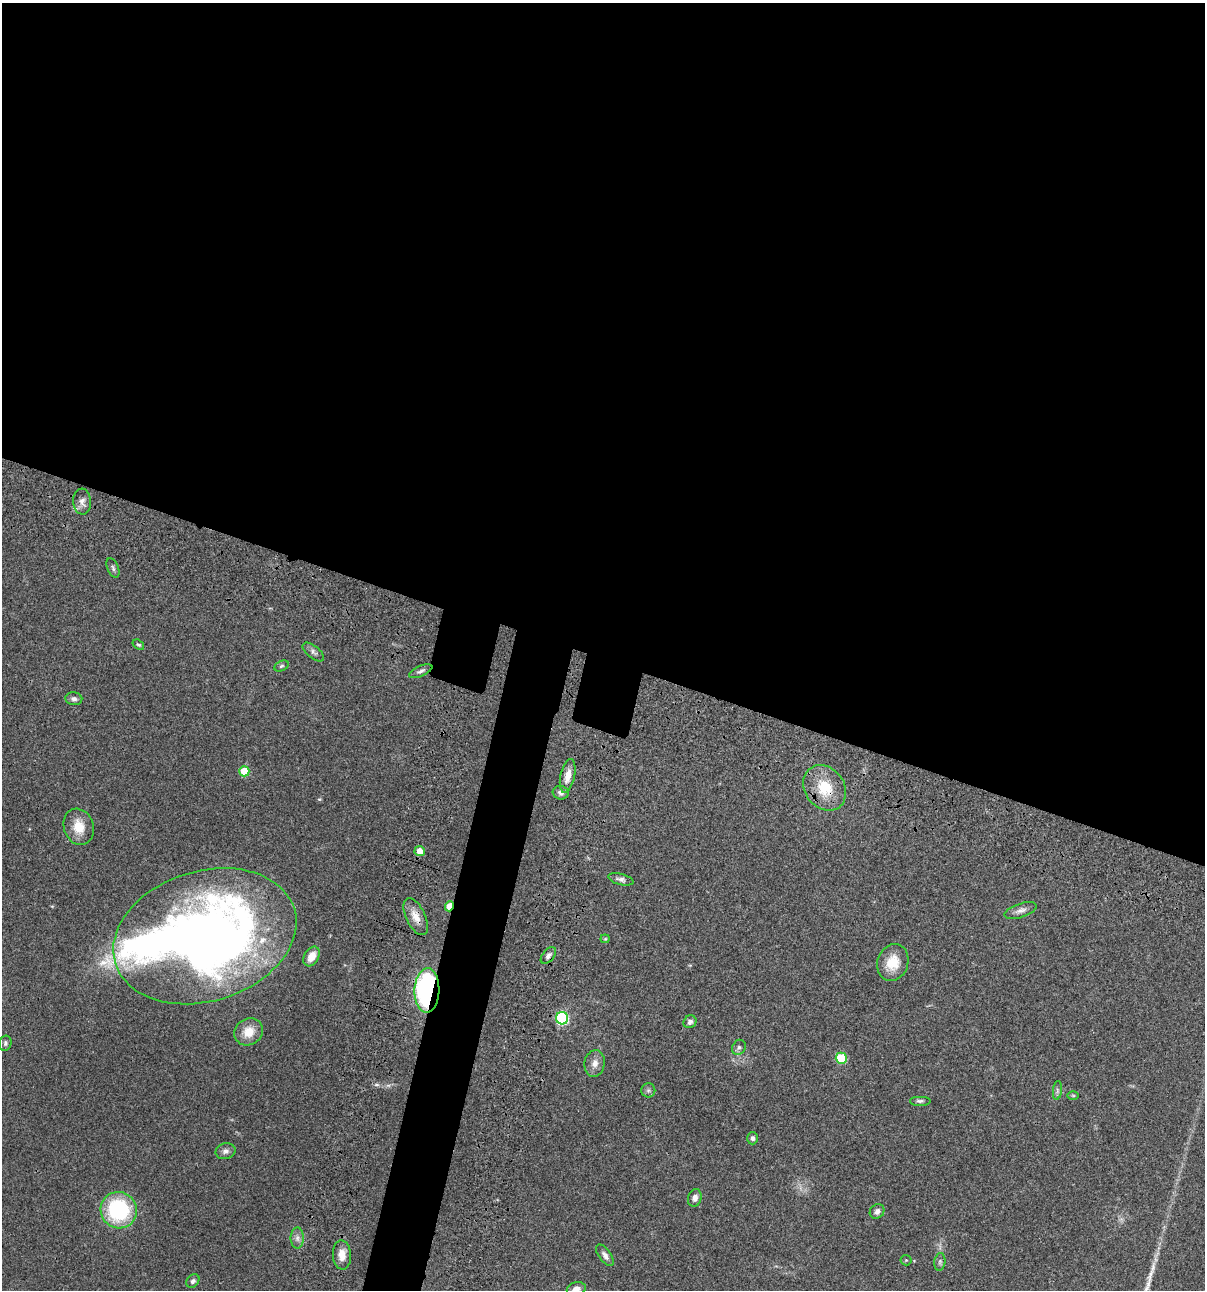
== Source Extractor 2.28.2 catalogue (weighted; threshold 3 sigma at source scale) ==
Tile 3 of 4 x 4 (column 3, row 1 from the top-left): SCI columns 2641-3843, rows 3986-5273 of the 5405 x 5390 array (HDU 1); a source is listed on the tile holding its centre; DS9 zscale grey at full resolution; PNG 1207 x 1292 px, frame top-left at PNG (2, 3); each listed source drawn as its Kron ellipse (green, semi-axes under 4 px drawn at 4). Shown black and unused: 54% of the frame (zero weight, under 3 of 4 exposures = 9% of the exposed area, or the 3 px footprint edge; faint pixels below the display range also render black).
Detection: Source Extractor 2.28.2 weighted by HDU 2 'WHT'; one run over the whole footprint, this tile lists its part. Background 0.0462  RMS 0.0055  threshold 0.0249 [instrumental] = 3 sigma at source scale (4.5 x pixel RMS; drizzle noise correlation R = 1.50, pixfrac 1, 0.05/0.05 arcsec/px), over >= 5 px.
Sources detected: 49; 1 inside a brighter object's white glare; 1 long thin detection or spike segment (spike, bleed or trail) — neither listed nor drawn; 1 inside a brighter listed object's ellipse — not listed separately; the other 46 listed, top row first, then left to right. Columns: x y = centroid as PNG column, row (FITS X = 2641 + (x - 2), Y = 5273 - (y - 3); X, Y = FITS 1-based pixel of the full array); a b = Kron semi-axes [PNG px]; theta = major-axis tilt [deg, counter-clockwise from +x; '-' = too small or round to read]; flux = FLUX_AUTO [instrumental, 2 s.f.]
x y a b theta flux
82 502 13 9 -86 3.4
113 568 10 5 -67 1.4
138 645 6 4 -35 0.86
313 652 13 6 -39 1.8
281 666 7 5 27 0.91
421 671 12 5 24 1.7
74 699 8 6 -7 1.8
244 771 5 5 - 16
568 776 17 7 78 5.6
825 788 24 19 -53 18
561 793 8 6 -15 2.1
79 827 18 14 -72 9.1
420 851 5 5 - 5.6
621 879 13 5 -14 2
449 906 5 4 - 8.6
1021 910 17 7 19 2.9
416 917 20 9 -64 6.1
205 936 93 65 17 470
605 939 4 4 - 0.58
548 955 10 5 49 1.9
311 956 11 7 59 6.4
893 963 19 15 71 11
427 990 22 12 88 110
562 1018 6 6 - 67
690 1022 7 6 - 1.7
249 1032 15 13 35 8.6
5 1043 7 6 - 1.2
739 1047 8 6 58 1.5
841 1058 5 5 - 24
595 1063 13 10 82 4
648 1090 7 7 - 1.3
1057 1090 9 4 82 1.2
1073 1095 6 4 -1 0.61
920 1101 11 5 0 1.4
753 1138 6 5 - 1.5
225 1151 10 8 16 2.2
695 1198 9 6 72 2.6
119 1210 18 18 - 55
877 1211 8 7 - 2.4
297 1238 10 6 -90 2.3
342 1255 15 9 -86 5.4
605 1255 12 6 -55 2.3
906 1260 5 5 - 0.65
940 1262 9 5 82 1.3
193 1281 7 6 - 1.4
576 1289 9 6 14 3.3
Overlapping masked pixels (flux is a lower limit): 6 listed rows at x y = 825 788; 449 906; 416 917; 205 936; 548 955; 427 990
Isophote crosses this tile's border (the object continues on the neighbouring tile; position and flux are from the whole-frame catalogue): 1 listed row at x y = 576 1289